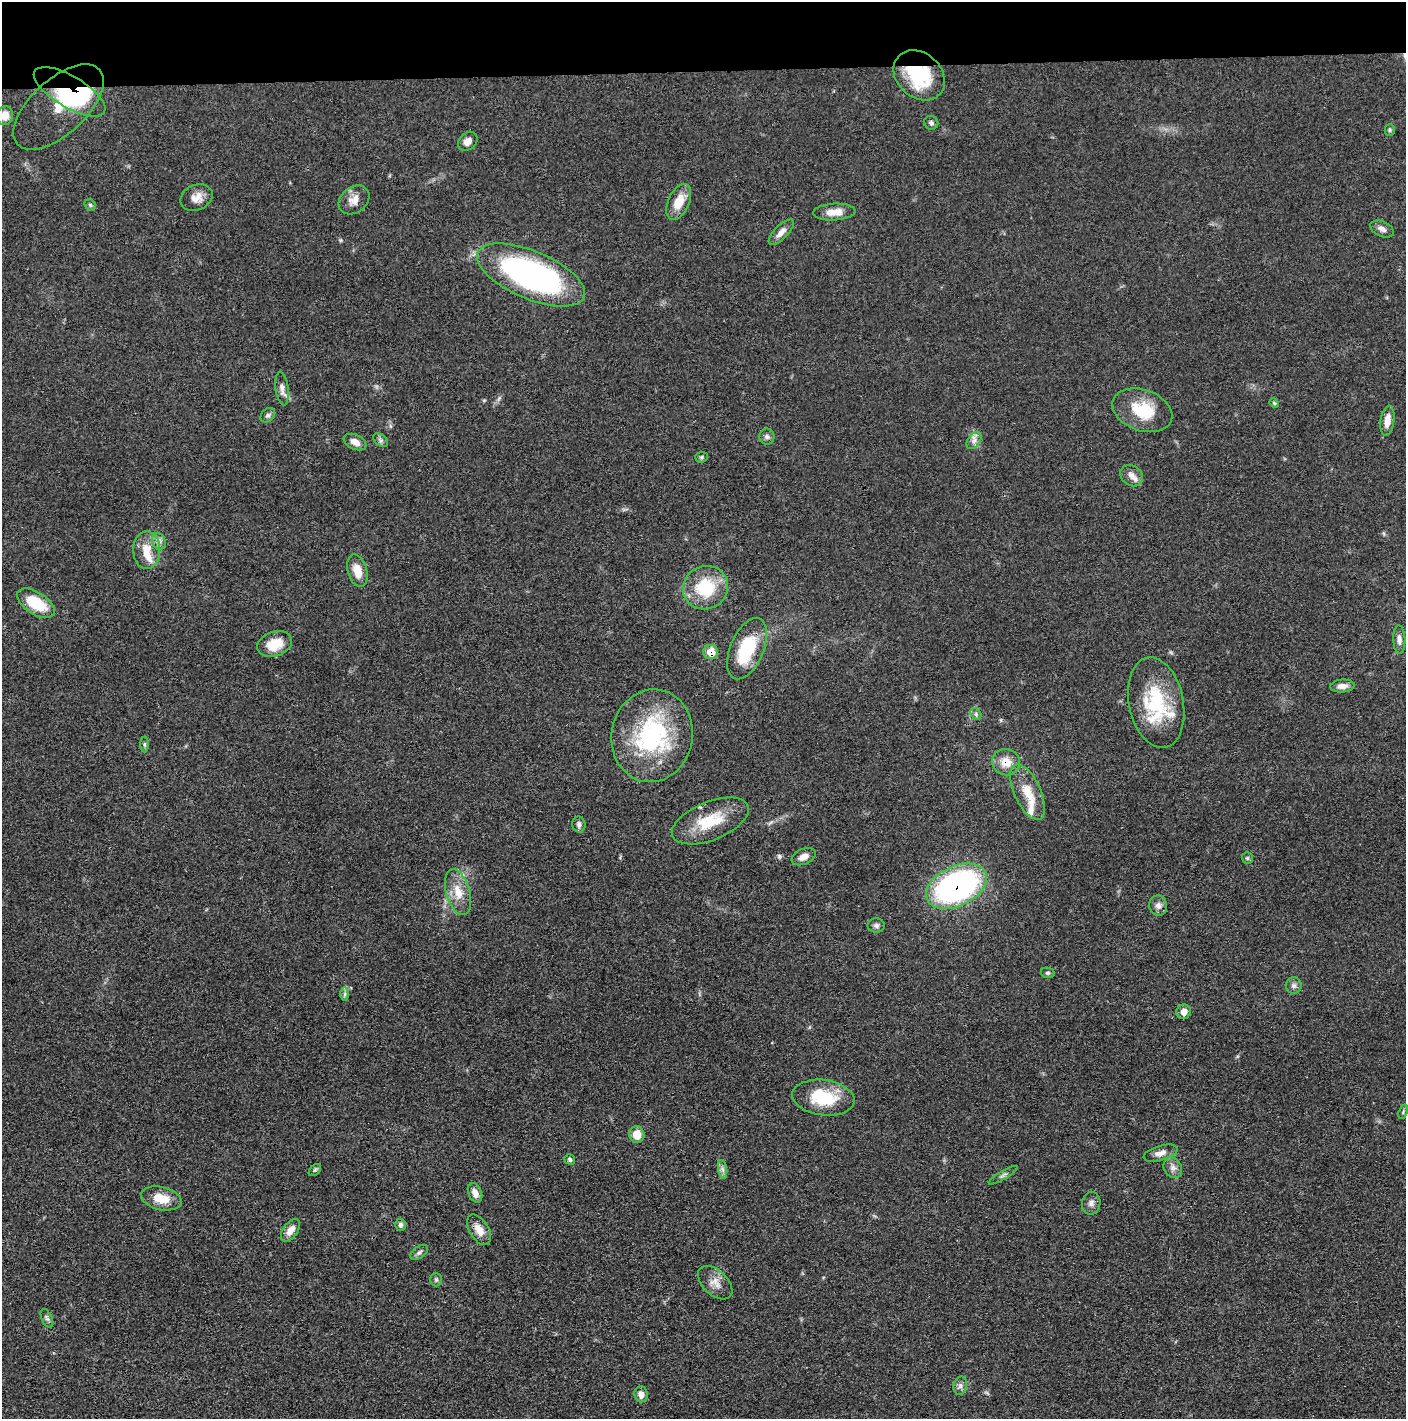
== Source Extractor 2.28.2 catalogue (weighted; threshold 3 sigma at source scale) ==
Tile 2 of 3 x 3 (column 2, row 1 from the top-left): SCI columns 1416-2819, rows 2841-4257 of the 4235 x 4264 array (HDU 1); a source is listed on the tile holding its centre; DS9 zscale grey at full resolution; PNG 1408 x 1421 px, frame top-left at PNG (2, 2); each listed source drawn as its Kron ellipse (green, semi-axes under 4 px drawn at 4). Shown black and unused: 5% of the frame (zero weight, under 3 of 4 exposures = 1% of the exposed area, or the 3 px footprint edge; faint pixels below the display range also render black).
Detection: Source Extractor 2.28.2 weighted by HDU 2 'WHT'; one run over the whole footprint, this tile lists its part. Background 0.0475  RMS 0.0051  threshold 0.023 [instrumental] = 3 sigma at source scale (4.5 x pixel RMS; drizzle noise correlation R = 1.50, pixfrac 1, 0.05/0.05 arcsec/px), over >= 5 px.
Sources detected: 80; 1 inside a brighter object's white glare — neither listed nor drawn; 4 inside a brighter listed object's ellipse — not listed separately; the other 75 listed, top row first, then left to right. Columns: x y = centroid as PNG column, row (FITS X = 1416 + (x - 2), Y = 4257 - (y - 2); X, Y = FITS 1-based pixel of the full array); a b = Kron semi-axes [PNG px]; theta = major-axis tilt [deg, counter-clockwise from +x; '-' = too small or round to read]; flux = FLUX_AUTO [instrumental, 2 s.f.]
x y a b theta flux
919 75 28 22 -43 33
70 92 40 15 -31 62
58 107 56 27 42 32
5 116 9 8 - 5
931 123 7 6 - 1.3
1390 130 6 5 - 0.83
468 141 11 8 42 3.4
196 197 17 12 25 5.2
354 200 17 13 40 5.5
679 202 19 10 66 9.2
90 205 6 5 - 0.84
834 212 21 8 3 5.9
1382 229 12 7 -25 2.6
781 232 16 6 45 3.3
531 275 58 24 -23 140
282 389 17 6 -83 2.9
1274 403 5 4 - 0.7
1142 410 31 20 -20 21
268 415 8 6 43 1.3
1387 421 15 7 82 4.8
767 437 8 7 - 1.7
380 440 8 5 -34 1.3
974 440 10 6 55 2.2
355 442 12 7 -24 3.6
701 457 6 5 - 0.86
1132 475 12 10 -39 3.5
159 541 9 6 -69 2
147 550 19 13 -89 8.7
357 571 17 9 -74 7.4
705 588 23 21 24 26
36 603 21 11 -33 19
1399 640 14 6 -87 2.6
275 644 18 12 19 11
747 649 32 16 67 27
711 652 7 7 - 8.7
1342 686 12 6 5 3.2
1156 703 46 27 -79 35
976 714 6 5 - 0.97
652 736 46 40 78 62
144 745 8 4 -90 0.83
1006 762 14 13 - 7.3
1028 792 30 13 -65 12
710 821 41 19 22 19
579 824 8 6 -80 1.5
804 857 13 7 24 3.6
1247 858 6 5 - 0.81
957 886 32 20 25 140
458 892 24 12 -73 8.9
1158 905 10 9 - 2.7
876 925 8 7 - 1.6
1048 973 7 5 -13 1
1294 986 8 8 - 1.7
345 994 7 4 89 1.1
1183 1012 7 7 - 4.1
823 1098 31 17 -8 24
1403 1112 7 4 67 0.81
637 1134 8 7 - 7.1
1161 1153 17 7 16 3.5
570 1159 5 5 - 1.1
1173 1168 11 8 -59 2.7
723 1169 9 4 -81 1.6
315 1170 7 4 45 0.92
1003 1175 16 3 31 1.3
475 1193 10 6 -66 3.5
161 1198 20 11 -13 9.7
1091 1203 11 9 81 2.6
401 1225 6 5 - 1.5
290 1230 13 7 56 4.6
479 1230 17 9 -58 5.4
419 1252 10 5 36 1.6
436 1280 7 6 - 1.1
715 1283 20 12 -43 5.6
47 1318 10 5 -65 1.4
960 1386 9 6 76 1.8
641 1394 8 6 -84 3.5
Overlapping masked pixels (flux is a lower limit): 5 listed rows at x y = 919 75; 70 92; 711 652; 1006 762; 957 886